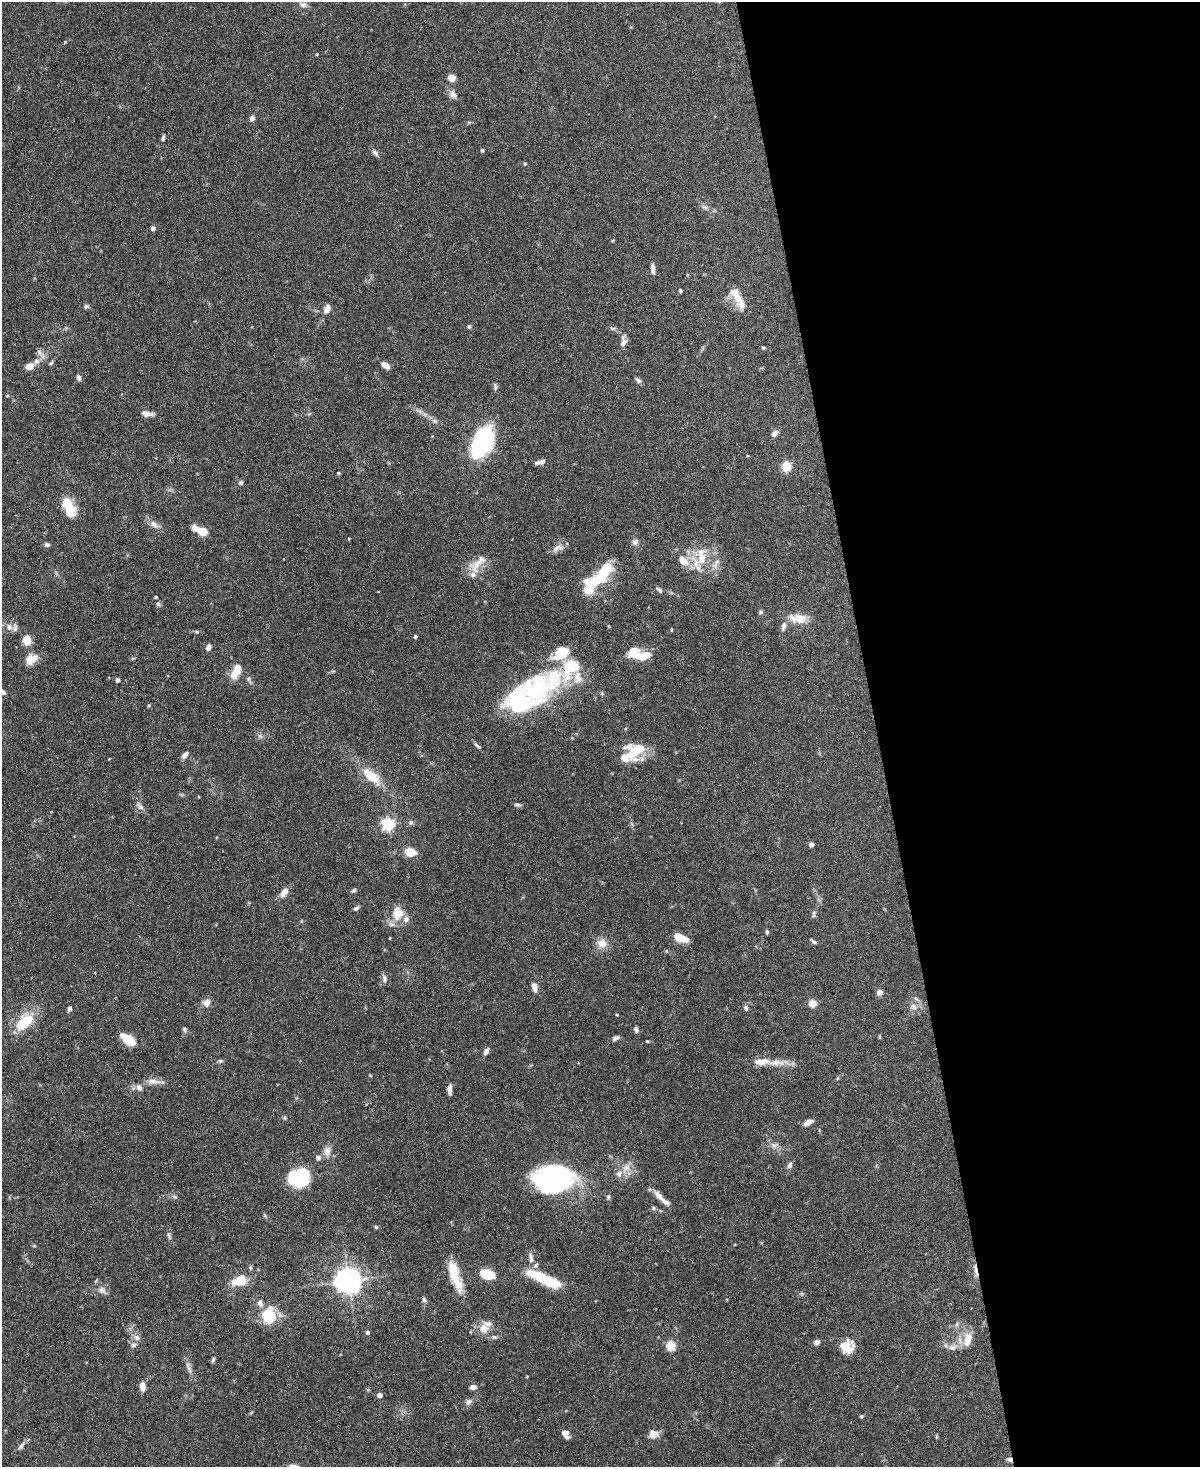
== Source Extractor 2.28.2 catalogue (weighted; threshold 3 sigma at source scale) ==
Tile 8 of 4 x 3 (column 4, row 2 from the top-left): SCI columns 3599-4796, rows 1603-3067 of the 4803 x 4819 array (HDU 1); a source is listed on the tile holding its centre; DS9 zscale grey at full resolution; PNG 1202 x 1469 px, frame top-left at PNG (2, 2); no overlay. Shown black and unused: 27% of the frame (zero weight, under 3 of 6 exposures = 2% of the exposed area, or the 3 px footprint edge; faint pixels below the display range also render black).
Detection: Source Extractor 2.28.2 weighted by HDU 2 'WHT'; one run over the whole footprint, this tile lists its part. Background 0.0911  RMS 0.0035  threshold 0.0143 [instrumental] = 3 sigma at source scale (4.09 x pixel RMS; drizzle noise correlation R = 1.36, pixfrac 0.8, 0.05/0.05 arcsec/px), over >= 5 px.
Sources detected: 182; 2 inside a brighter object's white glare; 1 cosmic-ray / hot-pixel residue — not listed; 23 inside a brighter listed object's ellipse — not listed separately; the other 156 listed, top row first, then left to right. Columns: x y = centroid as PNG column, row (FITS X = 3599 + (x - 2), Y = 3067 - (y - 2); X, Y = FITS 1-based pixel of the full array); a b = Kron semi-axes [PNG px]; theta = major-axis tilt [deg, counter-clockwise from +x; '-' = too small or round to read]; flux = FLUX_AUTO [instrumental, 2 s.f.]
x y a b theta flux
303 4 12 8 -16 1.4
452 78 7 6 - 2.7
453 94 12 9 -54 1.5
252 118 6 6 - 1.1
163 138 7 4 82 0.63
482 150 3 3 - 0.66
375 152 12 5 -48 1
525 164 5 3 - 0.29
704 207 11 4 -27 0.92
153 228 5 4 - 0.99
653 268 12 5 -87 1.4
680 290 4 4 - 0.53
738 298 31 10 -68 4.6
86 306 6 5 - 0.64
327 309 11 6 66 2
469 327 5 4 - 0.47
613 328 8 4 -9 0.59
623 341 13 8 80 1.8
763 347 4 4 - 0.45
39 352 10 6 -71 1.1
51 363 6 5 - 0.5
385 365 10 6 -34 2.1
29 366 10 8 22 2.3
79 378 7 4 -76 1.1
638 381 7 6 - 0.99
495 387 10 4 -79 0.69
147 413 14 6 -8 1.8
309 414 6 4 19 0.39
434 421 6 5 - 0.63
774 433 7 6 - 1.4
482 442 27 18 52 39
540 462 12 5 14 1.3
787 466 5 5 - 17
338 473 4 3 - 0.36
241 482 7 6 - 0.66
69 507 23 11 -67 7.4
154 524 15 8 -41 2
202 531 11 8 -25 4.5
635 542 9 7 41 1.1
47 545 7 6 - 0.76
558 548 18 8 14 1.9
702 559 20 12 -84 6
683 561 12 8 -46 3.6
717 562 9 7 49 1.3
477 564 32 12 49 4.4
599 577 40 13 40 18
659 590 8 4 -43 0.71
156 597 3 3 - 0.31
158 604 6 5 - 0.57
761 612 5 5 - 0.56
799 619 18 13 1 4.7
784 626 11 6 73 1.4
9 627 9 7 -62 1.4
671 630 4 3 - 0.28
196 632 6 4 -21 0.47
415 636 4 4 - 0.5
27 640 12 9 -89 3.3
208 647 7 5 67 1.3
633 651 16 12 41 3.7
648 654 9 8 - 1.7
31 659 13 10 33 3.7
236 670 18 8 68 5.3
578 678 17 12 -88 3.8
248 679 7 4 -88 0.58
117 680 4 4 - 1.2
537 689 46 38 78 33
2 692 6 5 - 1.5
149 705 5 3 - 0.35
260 736 8 5 -45 0.75
477 746 12 3 -32 0.61
638 749 23 18 18 9
185 755 8 5 47 1.5
371 776 24 11 -39 7.5
517 805 9 5 -11 0.68
140 806 12 5 -48 1.2
411 822 7 6 - 0.71
388 824 6 5 - 43
811 844 4 4 - 1.6
410 852 9 7 -10 6.4
354 890 6 5 - 0.57
284 892 15 8 56 2.1
356 908 8 5 26 0.66
398 914 20 15 41 5.1
814 914 10 4 90 0.62
767 932 6 4 82 0.43
678 937 11 7 -37 4.7
814 942 7 4 -37 0.71
602 943 13 11 -28 3
384 978 9 6 -82 1.3
534 987 11 7 -77 1.7
879 992 4 4 - 3.1
916 999 6 4 -21 0.54
207 1003 11 9 59 1.8
813 1003 6 5 - 5
914 1007 9 7 -46 1.4
69 1008 6 5 - 0.72
746 1008 7 6 - 0.74
617 1015 4 3 - 0.35
24 1022 27 14 45 9.7
184 1029 7 5 -70 0.61
636 1029 6 5 - 0.94
616 1038 10 5 27 0.94
128 1039 16 8 -36 7.4
647 1041 5 3 - 0.3
486 1051 8 5 61 1.3
220 1061 7 5 -6 0.53
761 1062 23 10 5 4.3
154 1081 24 6 -2 2.4
139 1087 8 6 -61 1.4
449 1089 12 5 -90 1.4
808 1122 10 6 33 1.9
774 1146 8 7 - 1.1
327 1151 14 10 86 2.3
318 1158 7 7 - 1
790 1165 9 6 66 0.94
626 1168 15 9 54 3.1
298 1178 18 14 14 24
554 1178 30 23 -3 78
659 1195 14 7 -48 2.2
175 1197 6 5 - 0.52
608 1197 6 5 - 0.51
653 1208 6 5 - 0.56
376 1227 5 5 - 0.43
169 1235 9 4 -79 0.7
531 1258 15 6 -80 1.6
487 1274 9 6 -18 14
454 1277 37 11 -64 7.5
543 1278 34 9 -28 16
348 1280 8 8 - 270
239 1281 19 12 21 6.5
102 1290 12 8 -35 1.7
424 1300 6 5 - 0.8
260 1303 9 7 -69 1.5
269 1316 7 6 - 30
484 1328 12 11 - 3.7
367 1332 4 4 - 0.83
137 1337 9 7 -18 1.4
494 1337 8 5 -3 0.75
967 1341 17 11 55 3.6
816 1342 7 5 15 1.2
133 1345 8 6 32 0.91
671 1345 5 5 - 16
847 1347 16 14 23 5.1
953 1347 12 7 26 1.8
213 1360 7 4 74 0.53
188 1367 17 4 -76 1.3
527 1376 4 2 - 0.23
142 1386 11 6 -85 1.9
473 1387 7 5 4 1.4
379 1395 4 4 - 2.1
468 1402 10 7 49 1.2
861 1416 5 4 - 0.35
565 1434 9 6 -53 2
653 1434 12 10 7 2
21 1446 15 5 49 1.2
1010 1459 7 6 - 0.94
Overlapping masked pixels (flux is a lower limit): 1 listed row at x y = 1010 1459
Isophote crosses this tile's border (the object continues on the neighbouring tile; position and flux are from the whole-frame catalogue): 1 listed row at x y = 2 692